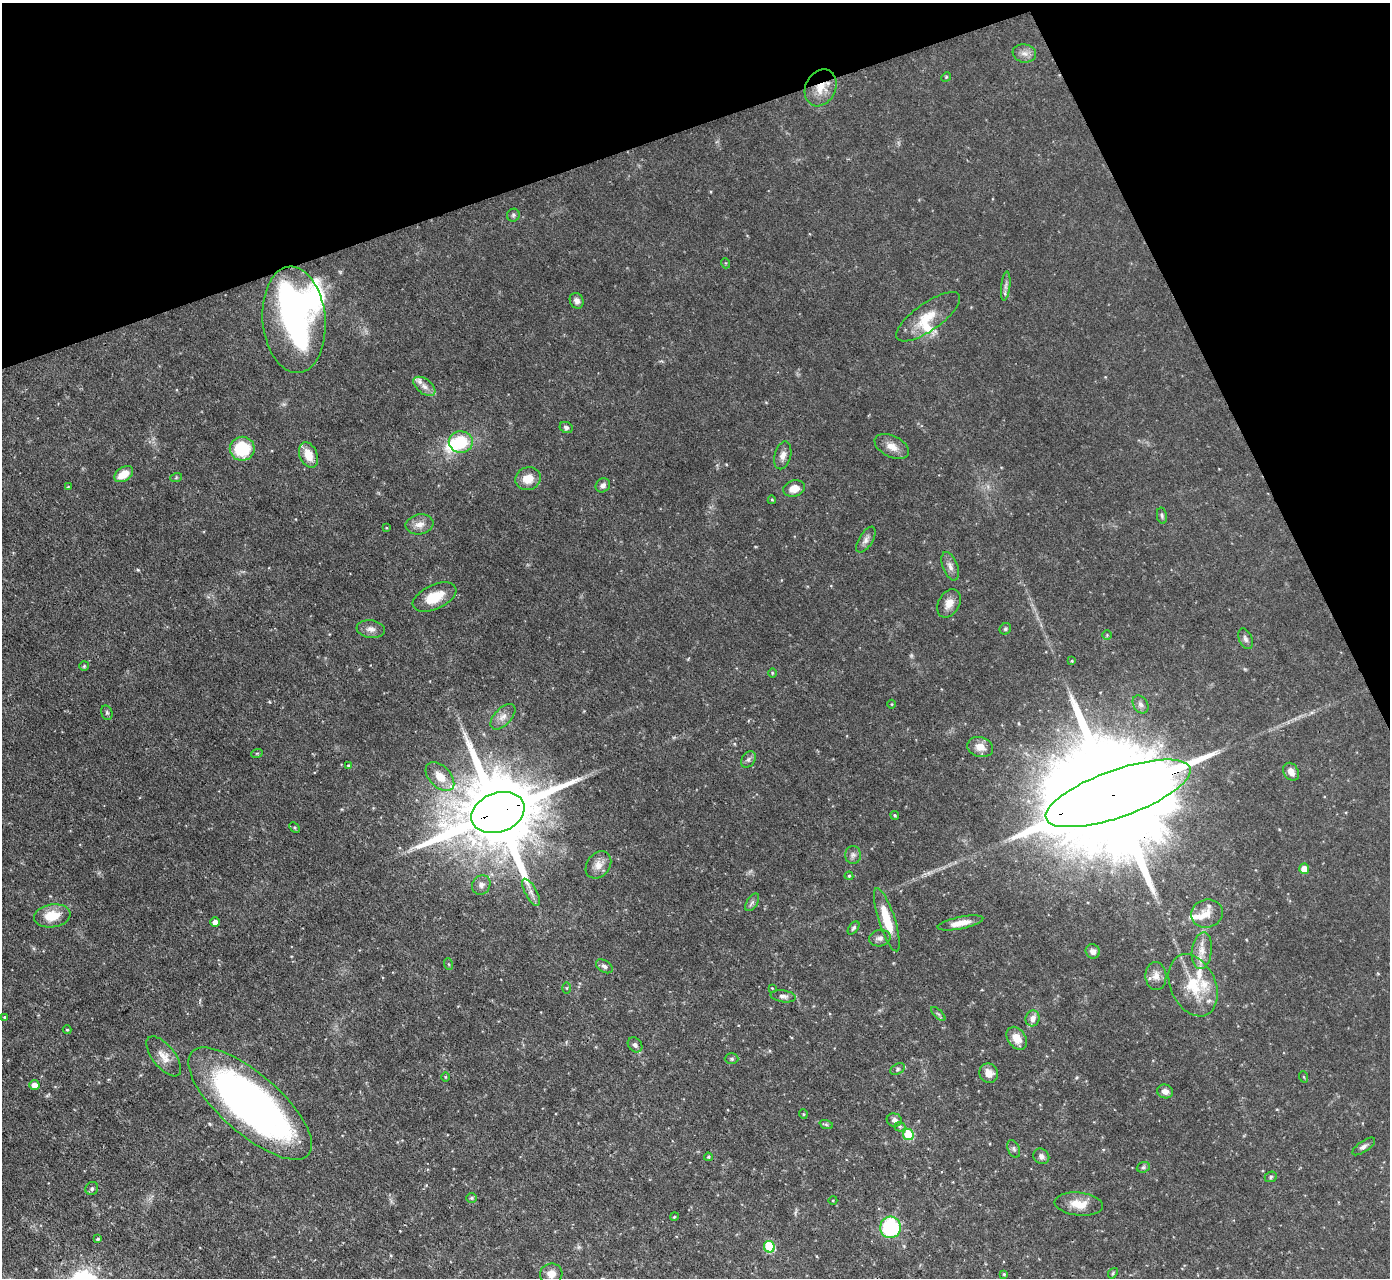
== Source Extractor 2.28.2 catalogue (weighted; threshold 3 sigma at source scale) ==
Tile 3 of 4 x 4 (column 3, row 1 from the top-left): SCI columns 2776-4163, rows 3980-5255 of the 5551 x 5536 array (HDU 1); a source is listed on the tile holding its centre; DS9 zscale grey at full resolution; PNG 1392 x 1280 px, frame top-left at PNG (2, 3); each listed source drawn as its Kron ellipse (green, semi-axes under 4 px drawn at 4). Shown black and unused: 18% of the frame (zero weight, under 3 of 4 exposures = <1% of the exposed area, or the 3 px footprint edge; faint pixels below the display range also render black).
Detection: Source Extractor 2.28.2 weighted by HDU 2 'WHT'; one run over the whole footprint, this tile lists its part. Background 0.0852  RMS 0.0051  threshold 0.0229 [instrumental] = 3 sigma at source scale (4.5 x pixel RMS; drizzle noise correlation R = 1.50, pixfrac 1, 0.05/0.05 arcsec/px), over >= 5 px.
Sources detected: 126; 2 too faint to see at this stretch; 4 inside a brighter object's white glare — neither listed nor drawn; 9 inside a brighter listed object's ellipse — not listed separately; the other 111 listed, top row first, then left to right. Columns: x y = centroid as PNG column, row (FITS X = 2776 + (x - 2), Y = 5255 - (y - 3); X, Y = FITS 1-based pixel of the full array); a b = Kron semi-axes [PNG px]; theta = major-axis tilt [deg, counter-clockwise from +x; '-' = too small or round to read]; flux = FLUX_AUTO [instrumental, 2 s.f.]
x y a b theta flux
1024 53 12 9 -10 3.1
946 77 5 4 - 0.54
821 88 19 15 63 9
513 215 6 6 - 1
725 263 5 3 - 0.44
1006 286 15 4 84 1.9
577 301 8 6 -64 2.4
928 317 38 13 35 12
294 320 53 31 -85 180
424 386 12 7 -37 3.3
566 427 7 5 -25 1.4
461 442 12 10 -1 20
892 447 18 10 -27 5.2
242 449 12 12 - 25
308 455 13 8 -67 8
783 455 14 8 75 3.3
124 474 10 7 34 7.3
176 478 6 4 19 0.58
528 479 13 11 17 7.5
603 485 7 6 - 2
68 487 4 3 - 0.47
794 488 11 8 15 5.8
772 500 4 4 - 0.48
1162 516 8 5 -80 0.97
419 524 14 10 10 4.4
386 528 4 3 - 0.44
866 540 15 7 58 2.5
950 566 15 7 -69 2.7
435 597 23 12 25 12
949 603 15 10 59 4.8
371 629 14 8 -6 3.1
1005 629 6 5 - 0.81
1107 635 5 5 - 0.62
1245 639 11 6 -68 1.7
1072 661 4 4 - 0.49
84 666 5 5 - 0.67
772 673 5 3 - 0.46
892 704 4 3 - 0.41
1140 704 10 7 -57 1.8
107 713 7 5 -75 1
503 717 15 8 46 3.5
980 747 13 10 -15 4.8
257 753 6 3 19 0.5
748 759 9 6 51 1.5
348 765 3 3 - 0.51
1291 772 9 7 -59 3.3
440 777 17 10 -45 8.3
1118 793 76 23 19 31000
498 813 27 19 20 7800
895 815 4 3 - 0.61
295 828 6 4 -46 0.63
853 855 9 8 - 1.9
598 865 15 11 51 4.5
1304 869 5 5 - 5.5
849 876 4 4 - 0.63
481 885 10 8 54 2.5
531 892 15 6 -61 2.7
752 902 10 5 56 1.4
1207 913 16 14 15 5.5
52 916 18 11 9 11
887 920 33 8 -72 15
215 922 5 4 - 2.9
960 923 23 6 12 6
853 928 7 4 52 0.97
880 938 11 8 13 2.3
1093 951 7 7 - 2.6
1202 951 18 10 83 5.8
448 964 6 4 -70 0.61
604 966 9 6 -32 1.5
1156 976 14 10 -89 4.2
1193 985 32 22 -65 20
567 988 5 4 - 0.57
772 988 3 2 - 0.34
783 996 12 6 -8 1.9
938 1014 9 3 -45 0.8
4 1017 3 3 - 0.59
1033 1018 8 7 - 3.4
67 1030 4 4 - 0.51
1017 1038 12 9 -56 6.7
635 1045 8 6 -49 1.5
164 1056 24 11 -51 5.8
732 1059 7 5 0 0.93
898 1069 8 5 29 1.1
989 1073 10 9 - 4.2
445 1077 5 3 - 0.42
1304 1077 6 3 -70 0.42
34 1085 5 5 - 3.6
1165 1091 8 6 -19 2.8
250 1104 78 30 -41 260
803 1114 5 3 - 0.46
894 1120 7 6 - 1.8
826 1124 7 4 -20 0.75
900 1127 5 5 - 0.76
908 1135 5 5 - 22
1364 1146 13 5 35 1.8
1014 1149 9 5 -68 1.3
1041 1156 8 7 - 2.2
708 1157 4 3 - 0.65
1143 1167 7 5 22 1
1271 1177 6 5 - 0.88
92 1188 7 6 - 1.1
472 1198 5 5 - 0.78
833 1200 4 3 - 0.41
1079 1204 24 11 -5 8.3
674 1217 4 3 - 0.5
890 1227 10 10 - 42
98 1239 4 4 - 0.9
769 1247 6 5 - 27
1113 1273 6 4 49 0.64
551 1274 11 10 - 4.7
1004 1274 3 3 - 0.53
Overlapping masked pixels (flux is a lower limit): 4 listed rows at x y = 821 88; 294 320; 1118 793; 498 813